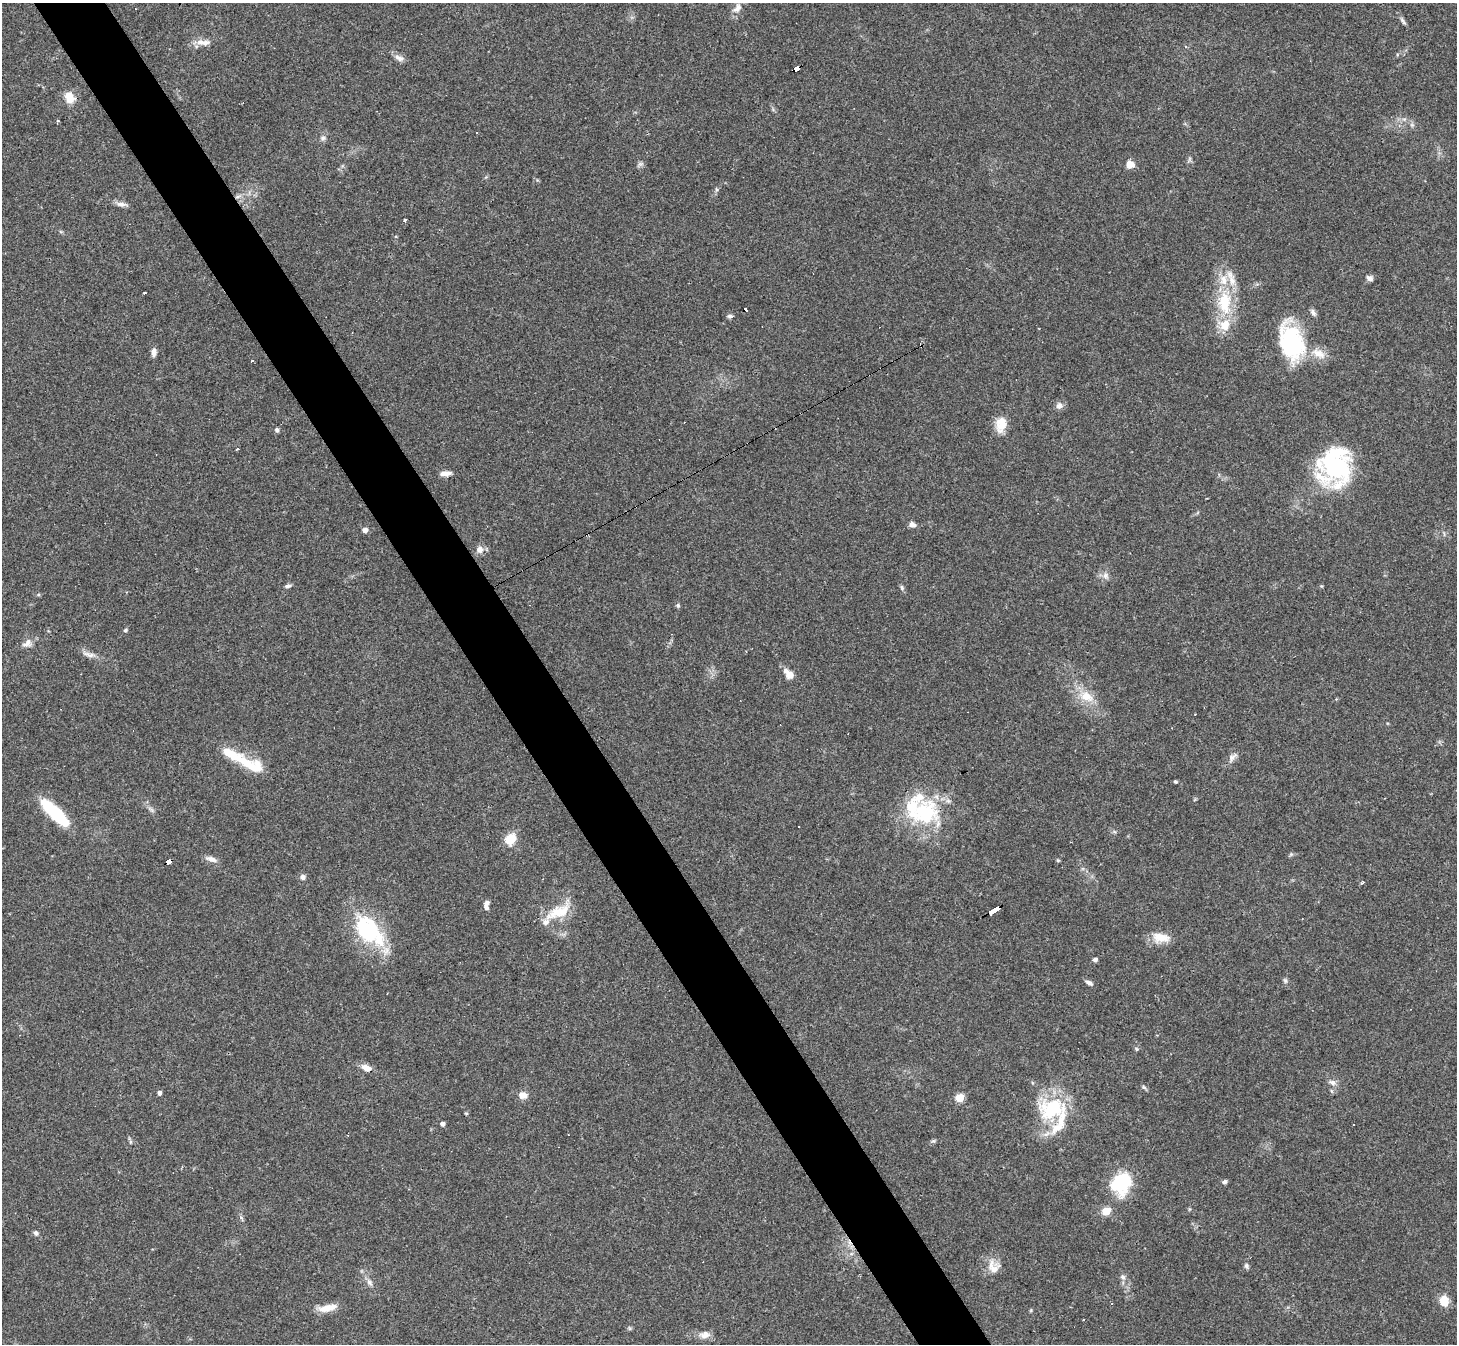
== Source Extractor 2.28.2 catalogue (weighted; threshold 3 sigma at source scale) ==
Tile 11 of 4 x 4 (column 3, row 3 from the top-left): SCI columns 2909-4363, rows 1495-2836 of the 5817 x 5809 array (HDU 1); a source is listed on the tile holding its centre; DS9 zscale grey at full resolution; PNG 1459 x 1346 px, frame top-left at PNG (2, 3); no overlay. Shown black and unused: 5% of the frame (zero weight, under 3 of 4 exposures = <1% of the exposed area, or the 3 px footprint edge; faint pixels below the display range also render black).
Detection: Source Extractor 2.28.2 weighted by HDU 2 'WHT'; one run over the whole footprint, this tile lists its part. Background 0.0539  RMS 0.0051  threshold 0.0229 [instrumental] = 3 sigma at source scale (4.5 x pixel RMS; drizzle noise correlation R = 1.50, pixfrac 1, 0.05/0.05 arcsec/px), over >= 5 px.
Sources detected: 107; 8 cosmic-ray / hot-pixel residue — not listed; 14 inside a brighter listed object's ellipse — not listed separately; the other 85 listed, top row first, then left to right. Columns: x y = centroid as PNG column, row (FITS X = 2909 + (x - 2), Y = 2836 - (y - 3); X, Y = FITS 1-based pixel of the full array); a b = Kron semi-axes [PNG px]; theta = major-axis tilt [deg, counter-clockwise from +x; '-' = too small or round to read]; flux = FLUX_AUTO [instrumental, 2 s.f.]
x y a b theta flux
737 8 14 9 49 3.3
1403 21 12 4 -52 1.4
203 42 19 8 -1 4.6
399 58 14 7 -31 2.6
796 69 5 4 - 44
69 97 17 12 -64 5.9
1412 125 7 4 -18 0.9
477 133 3 2 - 0.4
323 138 7 5 1 1.3
640 164 8 5 44 1.2
1130 164 8 7 - 5.1
716 189 6 3 -71 0.68
237 197 8 3 19 1.3
121 204 16 6 -9 2.3
404 220 4 3 - 1.1
1369 278 8 6 -23 1.7
145 293 3 2 - 0.92
1224 302 35 18 -87 26
1313 312 10 5 -55 1.6
729 316 7 5 14 1.1
1291 342 46 28 -72 44
154 352 10 6 87 2.6
252 361 4 3 - 1.1
1059 406 9 8 - 2.4
1001 424 19 13 80 7.9
277 430 6 5 - 1.1
156 454 2 2 - 0.28
1337 464 43 35 71 59
445 473 15 6 5 3.1
912 525 9 6 -15 2.3
365 530 6 5 - 2.4
479 549 10 9 - 3.1
1106 576 9 8 - 2.2
288 586 8 5 13 1.3
902 588 7 5 -76 1.1
678 605 6 5 - 0.85
125 630 5 4 - 0.76
27 643 15 9 35 3.4
89 654 22 6 -16 3.2
789 674 11 7 -47 6.2
1086 696 21 13 -29 9.4
1232 757 16 8 46 2.8
248 764 42 12 -40 14
1175 781 4 3 - 0.71
54 812 35 10 -43 33
924 812 30 25 24 43
510 839 11 9 46 10
211 859 15 6 -20 2.8
169 862 6 4 28 56
303 877 7 6 - 1.9
1362 883 5 3 - 0.95
487 903 6 6 - 1.6
995 910 11 3 30 110
558 912 40 13 24 13
368 930 43 24 -47 45
1161 937 23 12 -8 7.7
1095 960 5 4 - 1.7
1285 981 7 5 -69 1
1089 983 10 5 -30 1.7
1137 1049 6 4 -38 0.74
367 1068 11 7 -21 4.7
1332 1082 10 7 -31 2.1
1144 1087 6 5 - 0.92
1332 1091 6 3 -69 0.68
159 1093 4 4 - 1.7
523 1095 10 9 - 3.7
959 1098 5 5 - 18
1052 1109 36 26 15 34
466 1113 5 3 - 0.46
442 1124 4 4 - 1.8
348 1135 3 2 - 0.36
933 1141 6 4 17 0.77
1225 1182 6 5 - 1.2
1121 1183 26 21 68 27
1106 1211 5 5 - 18
241 1217 6 5 - 1.1
36 1233 7 6 - 1.3
1246 1266 7 6 - 1.1
994 1267 19 15 -63 6.6
1123 1277 8 6 -35 1.6
369 1282 10 6 -41 1.9
1444 1301 12 10 -81 6.7
328 1308 24 8 13 6.7
1031 1310 6 3 72 0.53
705 1335 14 10 6 3.8
Overlapping masked pixels (flux is a lower limit): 4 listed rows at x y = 796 69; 237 197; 169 862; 995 910